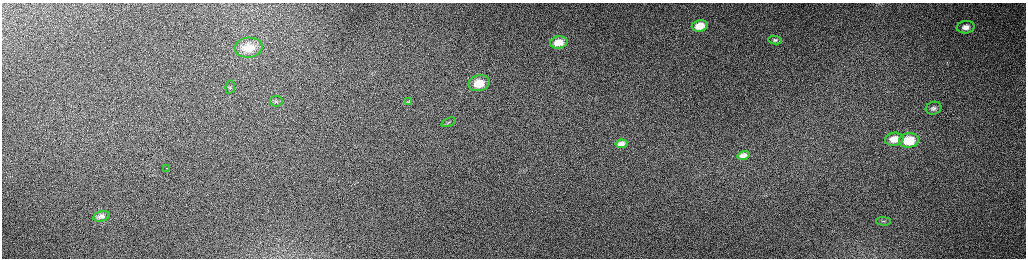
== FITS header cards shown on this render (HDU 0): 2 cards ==
NAXIS1  =                 2048 /fastest changing axis
NAXIS2  =                  512 /next to fastest changing axis

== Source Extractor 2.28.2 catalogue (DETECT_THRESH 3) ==
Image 2048 x 512 px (HDU 0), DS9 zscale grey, zoomed out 1/2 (1 PNG px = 2 x 2 image px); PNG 1028 x 260 px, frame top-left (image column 1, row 511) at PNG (2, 3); each listed source drawn as its Kron ellipse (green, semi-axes under 4 px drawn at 4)
Background 162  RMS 1.5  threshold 4.58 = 3 sigma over >= 5 px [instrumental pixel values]
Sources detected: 20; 2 cannot appear on this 1/2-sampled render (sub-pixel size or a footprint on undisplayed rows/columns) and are neither listed nor drawn; the other 18 listed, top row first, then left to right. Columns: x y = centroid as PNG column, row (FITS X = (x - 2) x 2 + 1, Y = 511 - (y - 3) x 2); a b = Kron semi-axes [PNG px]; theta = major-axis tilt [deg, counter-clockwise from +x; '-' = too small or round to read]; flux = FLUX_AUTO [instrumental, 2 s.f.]
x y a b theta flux
700 26 8 5 9 5000
966 27 9 6 8 2100
775 40 6 4 -10 590
559 42 9 6 8 4000
249 48 14 10 6 6100
479 83 11 8 13 6700
230 87 7 4 80 790
276 101 6 5 - 740
409 101 4 2 - 220
934 108 8 6 17 980
449 122 7 3 23 590
894 139 9 6 7 3900
909 140 10 7 8 12000
621 144 6 4 10 1200
743 155 6 4 13 1500
167 168 2 2 - 700
101 216 8 5 15 1300
883 221 7 2 -1 310
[2 sub-pixel or undisplayed-footprint detections neither listed nor drawn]